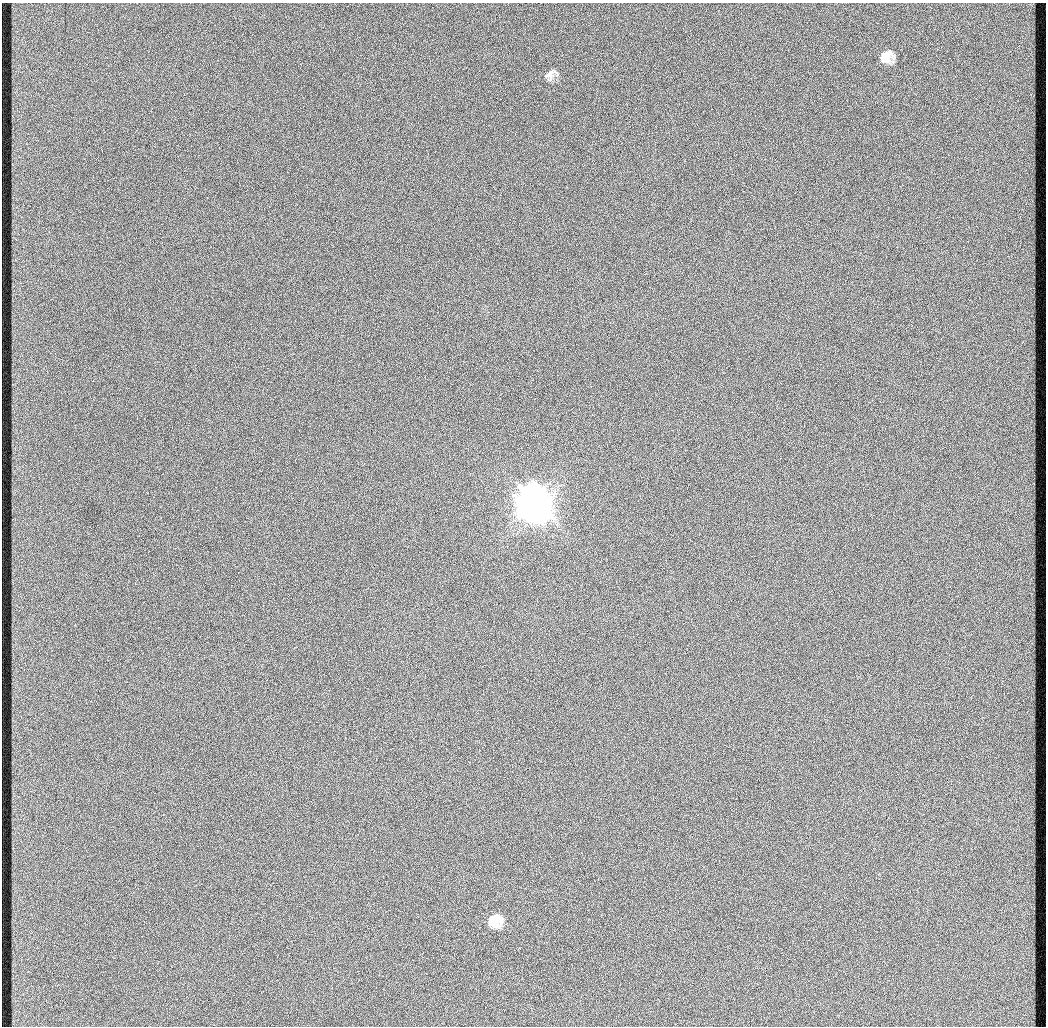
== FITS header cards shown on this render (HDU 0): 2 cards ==
NAXIS1  =                 1044 / length of data axis 1
NAXIS2  =                 1024 / length of data axis 2

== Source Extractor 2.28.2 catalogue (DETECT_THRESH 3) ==
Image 1044 x 1024 px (HDU 0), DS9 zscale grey, 1 PNG px = 1 image px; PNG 1048 x 1028 px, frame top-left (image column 1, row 1024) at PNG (2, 3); no overlay
Background 334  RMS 9.2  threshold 27.5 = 3 sigma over >= 5 px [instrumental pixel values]
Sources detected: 4; all 4 listed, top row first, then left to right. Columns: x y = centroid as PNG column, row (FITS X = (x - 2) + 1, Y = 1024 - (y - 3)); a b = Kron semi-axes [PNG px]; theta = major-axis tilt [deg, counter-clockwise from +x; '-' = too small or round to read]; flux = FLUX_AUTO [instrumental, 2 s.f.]
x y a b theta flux
887 56 17 12 36 8.3e+03
550 74 15 10 82 3.8e+03
533 505 16 15 - 1.7e+06
495 920 15 14 - 1.2e+04